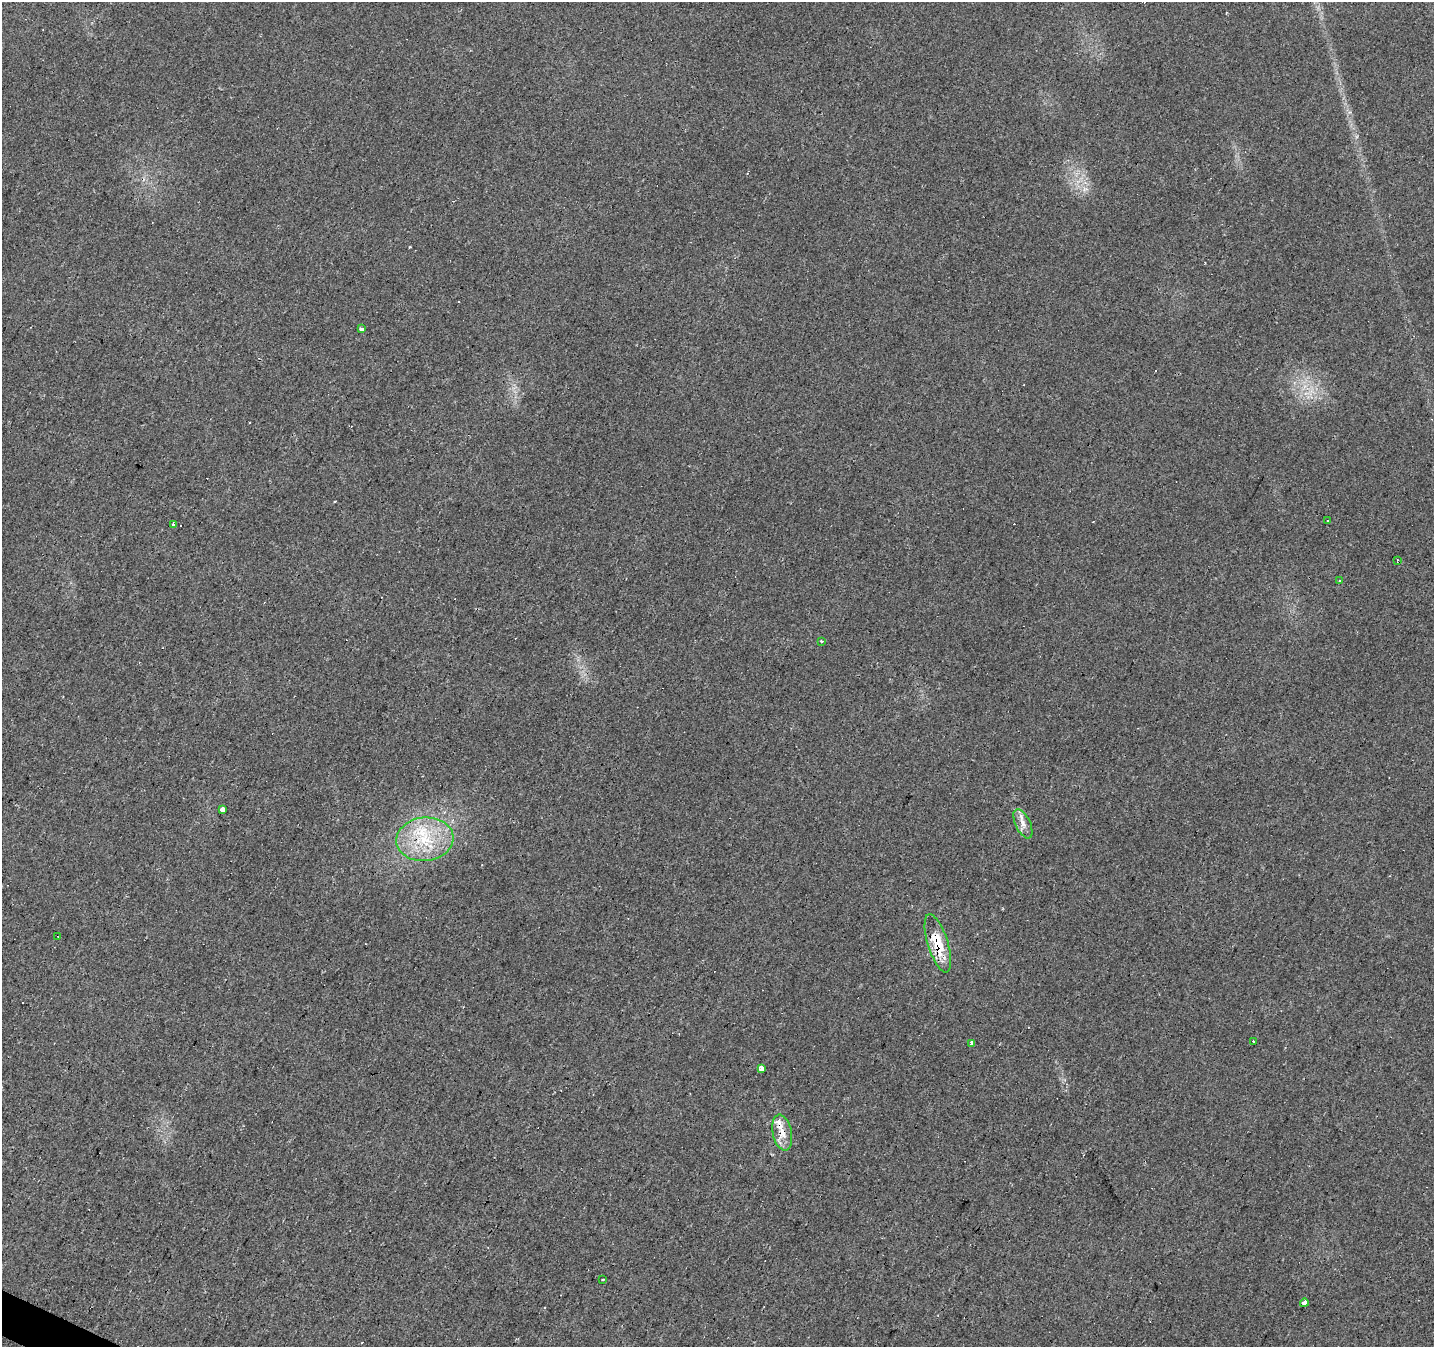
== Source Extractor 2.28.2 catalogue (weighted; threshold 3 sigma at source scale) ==
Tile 7 of 4 x 4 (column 3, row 2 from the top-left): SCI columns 2867-4298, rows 2885-4229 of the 5734 x 5835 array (HDU 1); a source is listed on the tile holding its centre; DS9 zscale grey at full resolution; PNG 1436 x 1349 px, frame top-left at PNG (2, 2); each listed source drawn as its Kron ellipse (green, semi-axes under 4 px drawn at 4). Shown black and unused: <1% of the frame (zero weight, under 2 of 3 exposures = <1% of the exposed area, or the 3 px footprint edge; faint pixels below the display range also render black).
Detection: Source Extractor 2.28.2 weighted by HDU 2 'WHT'; one run over the whole footprint, this tile lists its part. Background 0.0305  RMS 0.0062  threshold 0.0278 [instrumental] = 3 sigma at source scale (4.5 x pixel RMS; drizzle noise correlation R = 1.50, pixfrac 1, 0.0396/0.0396 arcsec/px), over >= 5 px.
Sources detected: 35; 17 cosmic-ray / hot-pixel residue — neither listed nor drawn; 1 inside a brighter listed object's ellipse — not listed separately; the other 17 listed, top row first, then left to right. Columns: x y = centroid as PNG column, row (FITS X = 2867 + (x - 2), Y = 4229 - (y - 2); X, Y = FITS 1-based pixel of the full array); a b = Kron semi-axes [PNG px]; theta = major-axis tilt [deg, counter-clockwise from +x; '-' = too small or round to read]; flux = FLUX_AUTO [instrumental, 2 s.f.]
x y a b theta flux
361 329 3 3 - 10
1327 520 3 2 - 0.67
173 524 3 3 - 4
1397 560 3 2 - 0.57
1340 581 3 3 - 1.1
821 641 3 3 - 1.6
223 810 4 3 - 49
1023 824 16 7 -64 4.7
425 839 29 22 6 33
58 936 3 2 - 0.33
938 943 30 10 -72 21
1254 1041 3 3 - 7.1
971 1043 3 3 - 11
761 1068 3 3 - 72
782 1132 18 9 -78 7.6
602 1280 3 2 - 1.2
1304 1303 4 4 - 7
Overlapping masked pixels (flux is a lower limit): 2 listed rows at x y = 938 943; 782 1132